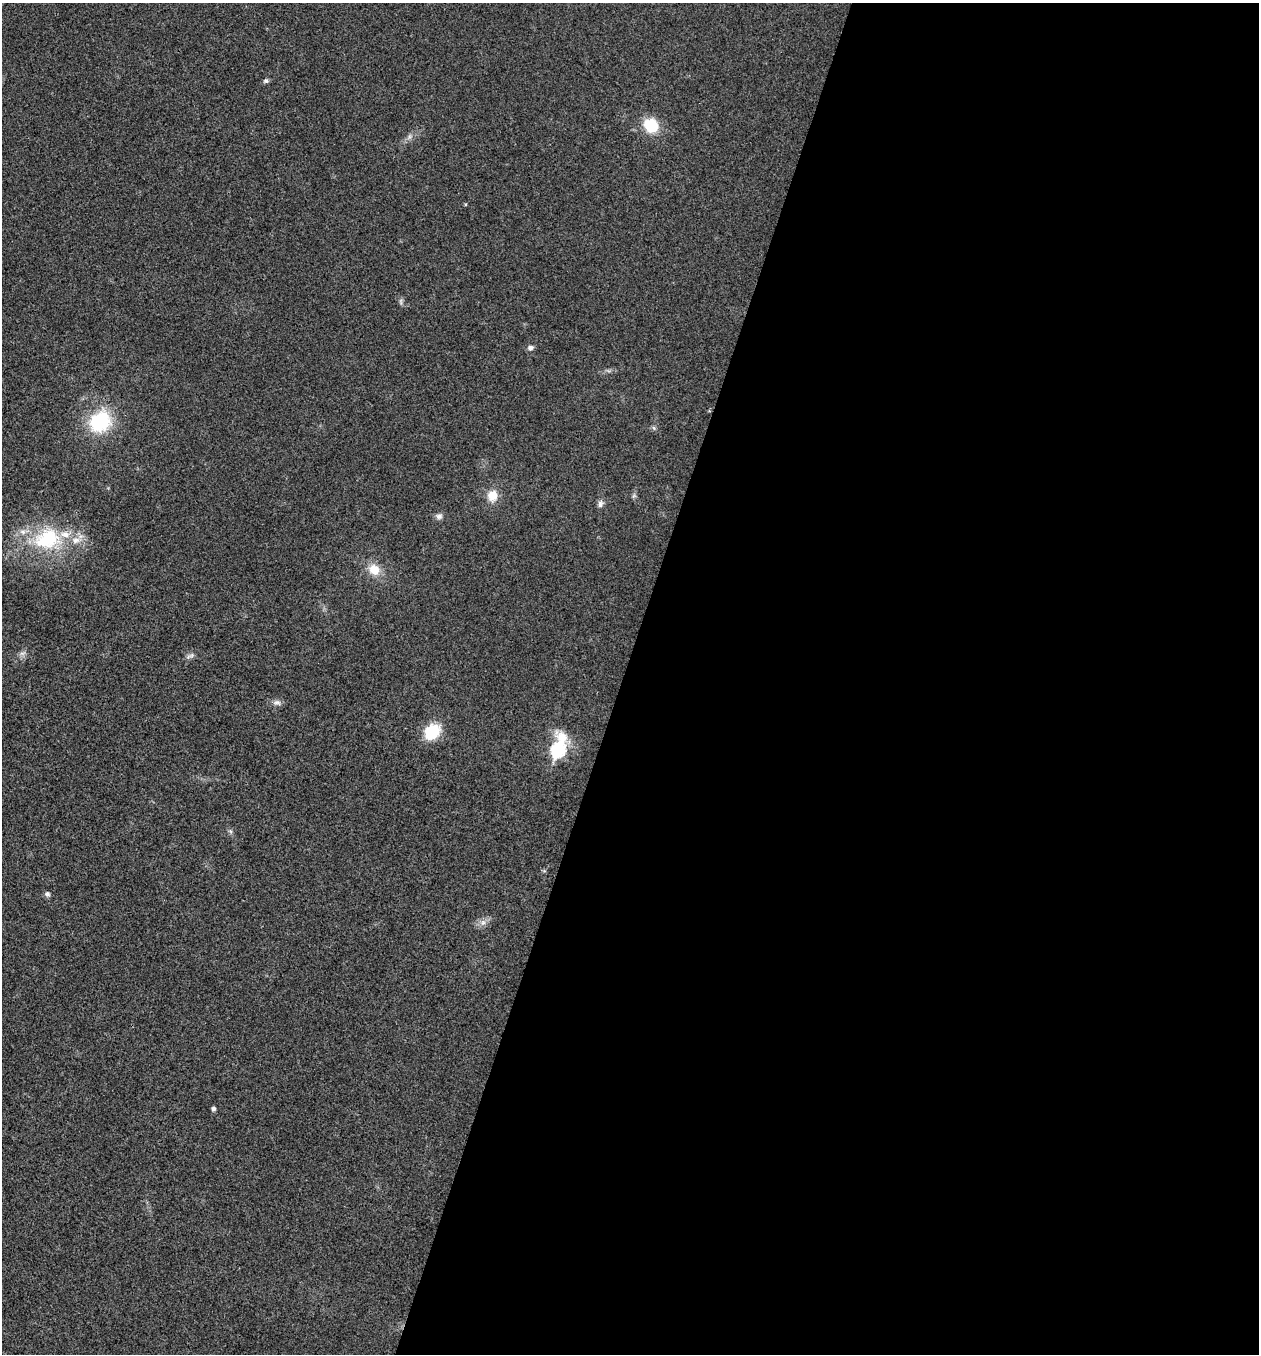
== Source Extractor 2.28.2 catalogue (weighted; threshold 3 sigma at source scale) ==
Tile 12 of 4 x 4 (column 4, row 3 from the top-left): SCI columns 4039-5295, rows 1355-2706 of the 5430 x 5417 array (HDU 1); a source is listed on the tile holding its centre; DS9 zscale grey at full resolution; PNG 1261 x 1356 px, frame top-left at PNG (2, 3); no overlay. Shown black and unused: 51% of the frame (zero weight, under 3 of 4 exposures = <1% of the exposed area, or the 3 px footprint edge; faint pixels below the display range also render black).
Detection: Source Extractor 2.28.2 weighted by HDU 2 'WHT'; one run over the whole footprint, this tile lists its part. Background 0.0205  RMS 0.0057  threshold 0.0256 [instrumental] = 3 sigma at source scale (4.5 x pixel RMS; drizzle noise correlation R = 1.50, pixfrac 1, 0.05/0.05 arcsec/px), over >= 5 px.
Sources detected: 23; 1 too faint to see at this stretch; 1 inside a brighter object's white glare — not listed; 3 inside a brighter listed object's ellipse — not listed separately; the other 18 listed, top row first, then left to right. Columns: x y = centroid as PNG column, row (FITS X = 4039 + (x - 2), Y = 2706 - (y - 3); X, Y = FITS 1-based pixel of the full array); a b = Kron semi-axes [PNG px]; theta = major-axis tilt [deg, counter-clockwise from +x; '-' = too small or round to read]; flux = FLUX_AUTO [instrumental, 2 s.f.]
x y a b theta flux
266 81 6 6 - 1.3
651 125 15 13 -37 18
530 348 8 7 - 2
100 421 23 20 48 39
654 428 6 4 -71 0.9
492 496 12 11 - 8.2
600 504 8 7 - 2.2
439 516 8 7 - 2.1
49 538 36 31 -41 40
374 570 15 13 -49 8.7
22 653 7 4 -18 1.4
192 655 8 5 44 1.4
277 702 11 6 -11 2.2
432 732 14 11 43 24
558 749 12 7 75 78
47 894 7 7 - 1.5
483 923 7 4 0 1.6
213 1109 4 4 - 1.6